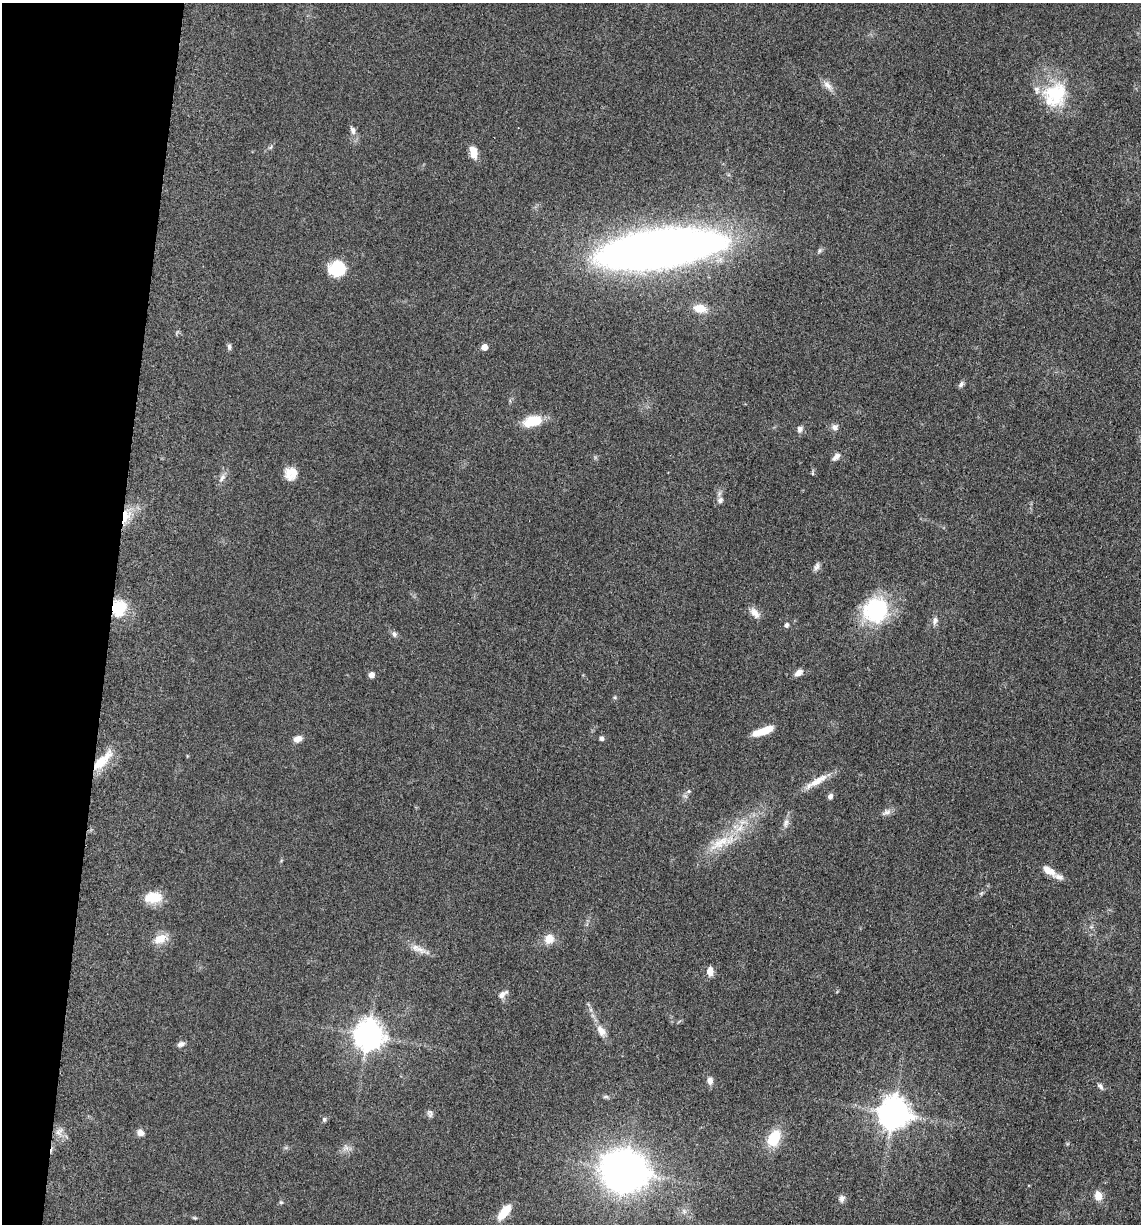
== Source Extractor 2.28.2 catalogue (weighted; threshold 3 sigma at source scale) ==
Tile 9 of 4 x 4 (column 1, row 3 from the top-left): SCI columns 246-1384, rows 1243-2464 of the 4978 x 4921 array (HDU 1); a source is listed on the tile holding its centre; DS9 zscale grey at full resolution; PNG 1143 x 1226 px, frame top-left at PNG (2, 3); no overlay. Shown black and unused: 10% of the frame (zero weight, under 3 of 5 exposures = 4% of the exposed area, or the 3 px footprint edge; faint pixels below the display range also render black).
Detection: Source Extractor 2.28.2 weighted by HDU 2 'WHT'; one run over the whole footprint, this tile lists its part. Background 0.0561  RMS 0.0058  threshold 0.0263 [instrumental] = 3 sigma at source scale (4.5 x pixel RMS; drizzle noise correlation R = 1.50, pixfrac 1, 0.05/0.05 arcsec/px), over >= 5 px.
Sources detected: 72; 4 inside a brighter listed object's ellipse — not listed separately; the other 68 listed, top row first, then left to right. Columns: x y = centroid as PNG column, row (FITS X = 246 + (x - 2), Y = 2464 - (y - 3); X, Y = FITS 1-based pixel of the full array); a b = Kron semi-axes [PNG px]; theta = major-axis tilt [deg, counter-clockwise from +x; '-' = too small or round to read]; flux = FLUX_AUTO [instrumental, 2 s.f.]
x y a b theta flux
827 85 16 8 -48 4
1055 95 36 29 52 33
353 130 11 7 -72 2.6
271 147 6 4 70 0.87
473 152 13 8 -78 7.2
659 250 93 26 8 650
337 268 19 16 14 18
700 308 13 8 -12 9.1
229 347 9 5 -83 1.3
484 347 5 5 - 6
961 384 8 6 55 1.7
533 421 20 11 13 16
835 427 9 8 - 2.5
800 429 8 7 - 2.3
836 457 10 6 42 3
294 472 17 12 79 6.1
812 473 6 4 90 0.79
222 478 14 6 59 2.8
720 500 9 8 - 2.4
126 516 18 10 74 10
817 566 12 7 72 2.1
119 608 18 16 65 19
876 610 31 29 44 45
755 613 16 9 -49 4.4
935 621 11 7 76 2.5
786 625 6 5 - 1.8
394 634 9 6 -54 1.7
798 673 10 6 37 3.4
371 675 5 4 - 4.2
615 697 6 5 - 0.8
763 731 22 7 20 11
601 738 5 5 - 1.5
297 739 9 6 24 4.4
102 761 34 11 45 14
817 781 31 9 30 8.5
689 791 5 5 - 0.94
830 796 7 6 - 2
886 812 14 7 20 2.8
786 823 14 7 77 3
720 843 39 13 31 18
1048 871 18 8 -33 7.1
153 897 22 13 3 11
1091 927 6 4 18 0.98
160 939 19 11 21 7.7
549 939 13 12 - 6.3
420 949 18 8 -22 5.2
710 971 11 8 -89 4.1
502 994 13 6 36 3.1
601 1031 17 10 -59 5.4
368 1035 9 9 - 850
181 1044 9 6 22 2.2
710 1080 9 7 -84 3
1100 1086 11 6 -54 1.8
606 1097 8 4 8 1
430 1113 11 7 -80 1.8
893 1113 10 9 - 1000
324 1119 7 5 -77 1.1
58 1132 8 6 -45 2.5
140 1133 7 6 - 3.8
774 1138 18 12 62 19
346 1148 11 9 -86 3
625 1171 19 16 -12 800
1098 1196 10 8 -75 6.4
842 1198 9 8 - 2.3
281 1202 5 4 - 0.85
684 1211 7 6 - 1.9
504 1212 19 8 52 11
194 1218 7 4 -19 0.73
Overlapping masked pixels (flux is a lower limit): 3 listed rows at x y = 126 516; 119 608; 102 761